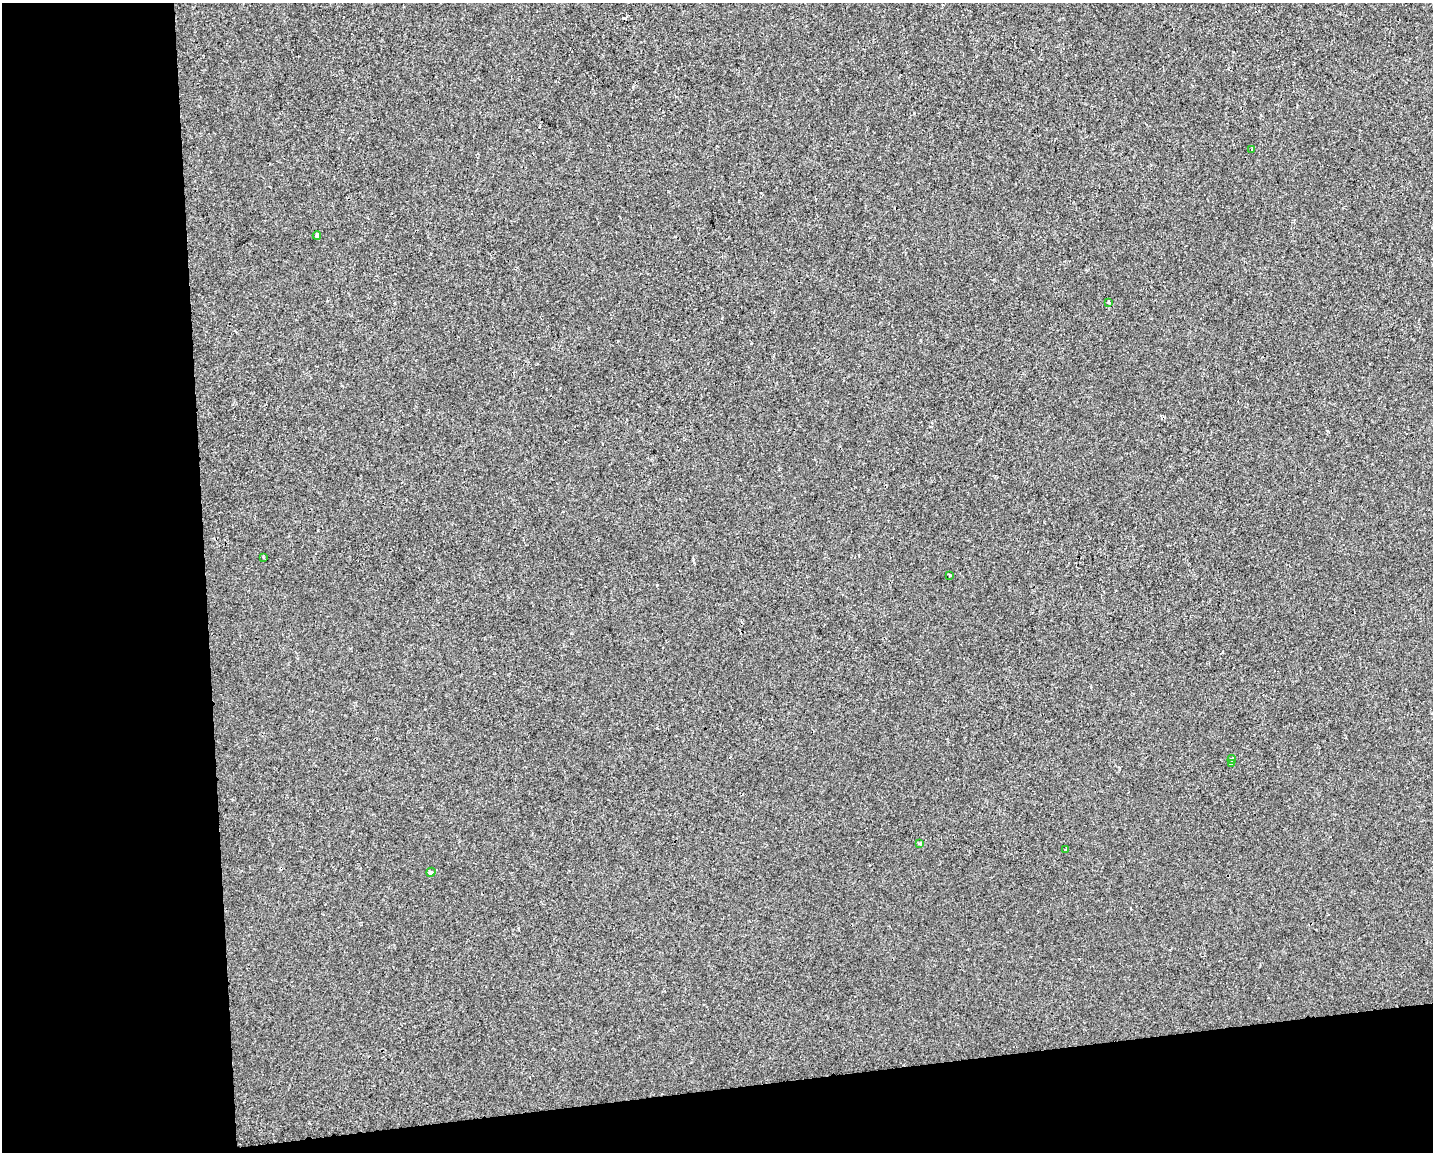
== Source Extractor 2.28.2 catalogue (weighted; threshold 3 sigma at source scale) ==
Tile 10 of 3 x 4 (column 1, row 4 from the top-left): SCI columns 10-1440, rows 1-1150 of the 4355 x 4601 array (HDU 1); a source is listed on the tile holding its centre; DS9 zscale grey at full resolution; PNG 1435 x 1154 px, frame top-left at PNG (2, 3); each listed source drawn as its Kron ellipse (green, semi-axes under 4 px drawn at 4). Shown black and unused: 20% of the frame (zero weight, under 2 of 3 exposures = <1% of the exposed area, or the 3 px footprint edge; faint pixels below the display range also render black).
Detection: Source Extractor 2.28.2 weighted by HDU 2 'WHT'; one run over the whole footprint, this tile lists its part. Background 3.87e-04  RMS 0.0042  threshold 0.0191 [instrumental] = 3 sigma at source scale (4.5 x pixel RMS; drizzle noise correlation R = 1.50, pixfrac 1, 0.0396/0.0396 arcsec/px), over >= 5 px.
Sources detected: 11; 1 cosmic-ray / hot-pixel residue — neither listed nor drawn; the other 10 listed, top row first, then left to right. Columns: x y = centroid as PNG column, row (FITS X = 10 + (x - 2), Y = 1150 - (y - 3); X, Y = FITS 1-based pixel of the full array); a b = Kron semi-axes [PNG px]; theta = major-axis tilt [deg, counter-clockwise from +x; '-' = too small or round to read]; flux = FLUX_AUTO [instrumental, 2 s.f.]
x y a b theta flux
1252 150 4 3 - 0.75
317 236 4 4 - 2.8
1108 302 3 3 - 4.4
263 557 4 2 - 0.39
950 576 3 3 - 0.58
1232 759 4 4 - 3.1
1231 764 3 3 - 1.2
920 843 4 3 - 0.48
1066 850 3 3 - 1.5
431 872 5 4 - 0.86